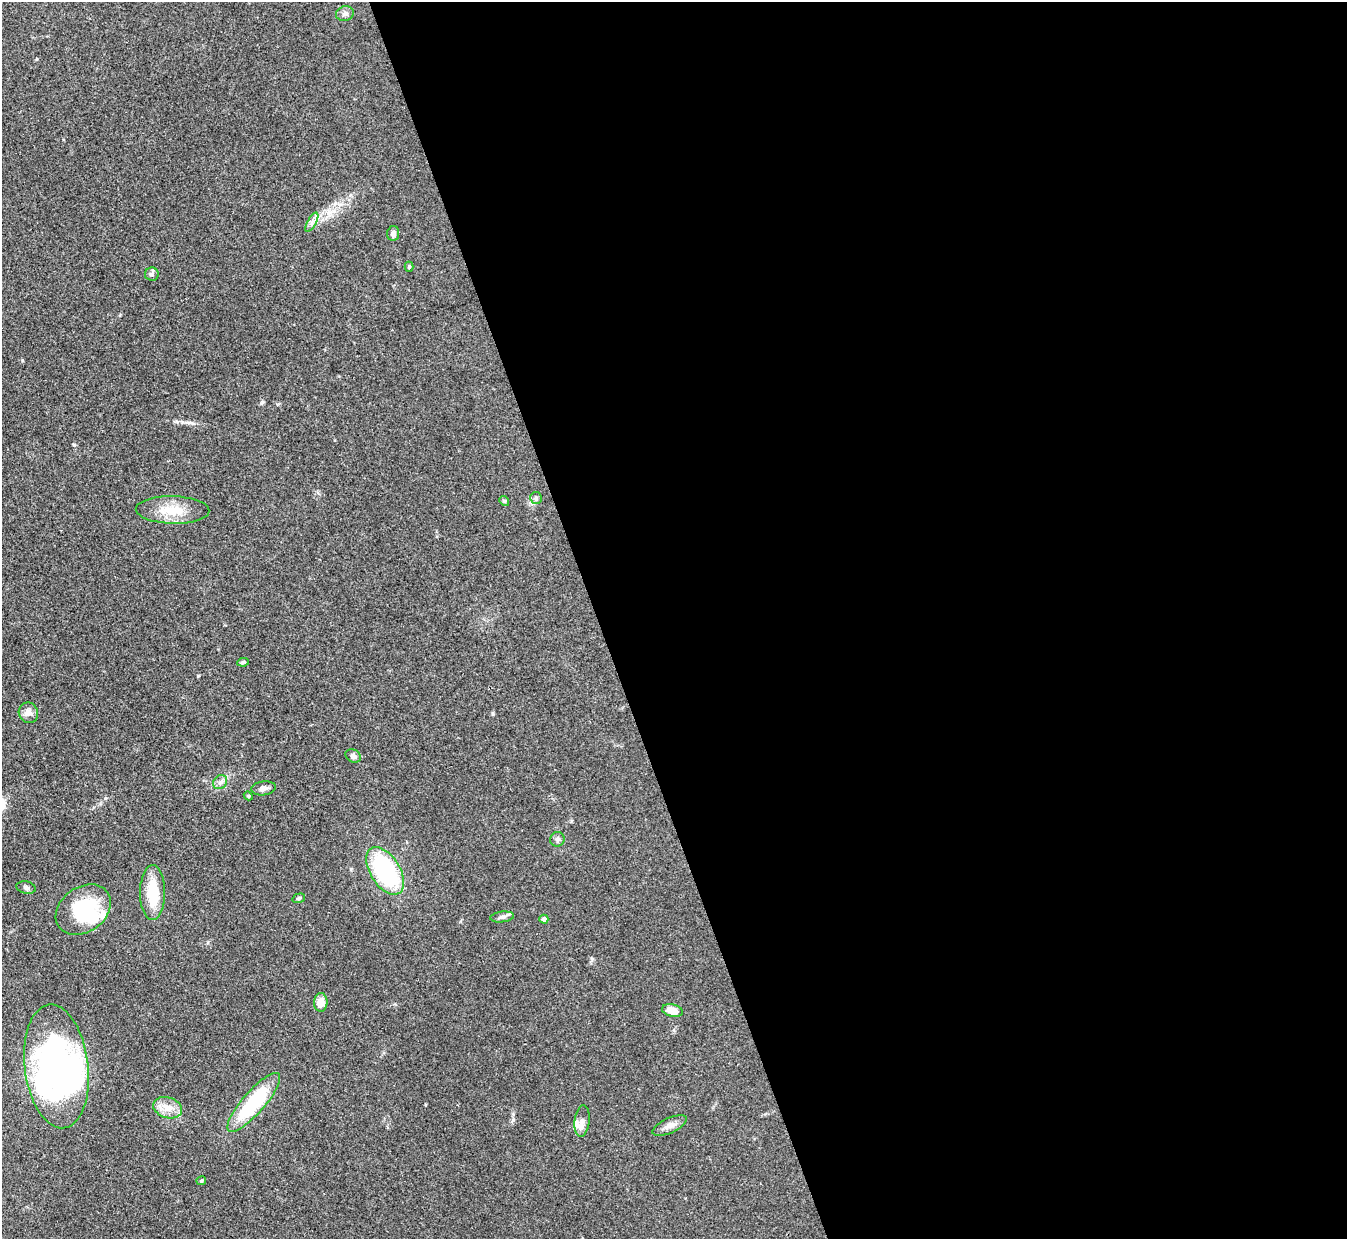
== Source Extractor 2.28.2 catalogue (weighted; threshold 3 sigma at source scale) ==
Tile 8 of 4 x 4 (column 4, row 2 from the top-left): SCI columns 4039-5383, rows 2749-3985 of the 5386 x 5371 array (HDU 1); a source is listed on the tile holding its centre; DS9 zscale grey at full resolution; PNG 1349 x 1241 px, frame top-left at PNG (2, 2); each listed source drawn as its Kron ellipse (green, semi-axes under 4 px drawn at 4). Shown black and unused: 56% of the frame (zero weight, under 3 of 4 exposures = <1% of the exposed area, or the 3 px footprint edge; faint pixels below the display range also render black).
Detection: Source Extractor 2.28.2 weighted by HDU 2 'WHT'; one run over the whole footprint, this tile lists its part. Background 0.111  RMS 0.0066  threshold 0.0298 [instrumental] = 3 sigma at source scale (4.5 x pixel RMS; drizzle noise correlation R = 1.50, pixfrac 1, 0.05/0.05 arcsec/px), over >= 5 px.
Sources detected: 35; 3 inside a brighter object's white glare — neither listed nor drawn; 2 inside a brighter listed object's ellipse — not listed separately; the other 30 listed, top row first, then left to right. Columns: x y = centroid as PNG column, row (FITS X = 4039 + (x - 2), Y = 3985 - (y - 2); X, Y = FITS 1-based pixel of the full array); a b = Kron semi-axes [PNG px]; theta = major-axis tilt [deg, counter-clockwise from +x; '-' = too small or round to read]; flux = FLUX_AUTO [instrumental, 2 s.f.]
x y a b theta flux
345 14 9 7 17 2.4
312 222 11 4 60 2.4
393 233 7 6 - 3
409 267 5 4 - 0.98
152 274 7 6 - 1.7
536 498 6 6 - 1.4
504 501 5 4 - 0.84
173 510 37 14 -2 16
243 662 6 4 7 1.3
28 713 10 9 - 3.9
353 756 8 6 -31 2.4
220 782 8 6 45 2.2
264 788 12 7 7 2.8
248 796 4 4 - 0.74
557 839 7 7 - 1.9
385 871 26 14 -58 70
26 888 10 6 -12 1.6
153 893 27 12 90 22
299 898 6 4 18 1.1
83 910 30 22 36 40
502 917 12 5 7 2.2
544 919 4 4 - 3.5
321 1002 9 6 87 6.8
672 1011 10 6 -13 7
56 1066 62 32 -83 210
254 1102 38 11 49 50
168 1108 15 10 -17 7.9
582 1121 16 7 84 4.1
670 1125 18 7 24 4.4
201 1181 5 4 - 0.75
Unlisted compact peaks at least as high as the median listed source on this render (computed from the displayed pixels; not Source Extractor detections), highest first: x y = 22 360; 513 1120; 262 402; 74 445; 198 676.